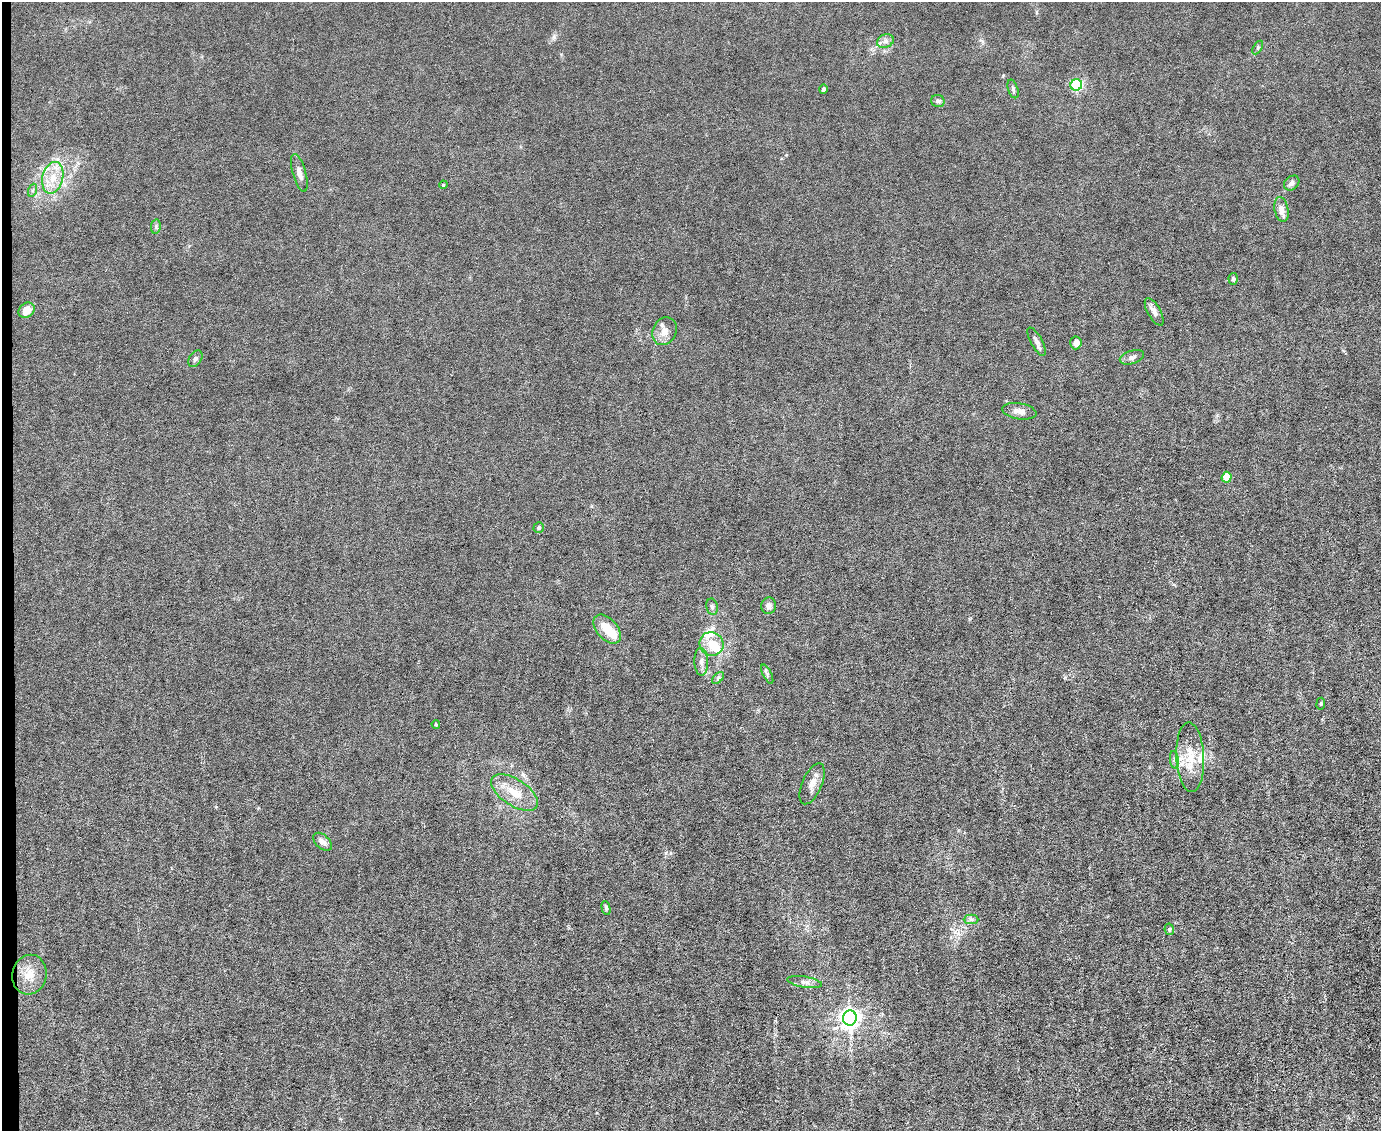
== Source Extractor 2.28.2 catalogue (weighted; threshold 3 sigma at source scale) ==
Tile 4 of 3 x 4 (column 1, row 2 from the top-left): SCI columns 231-1609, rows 2261-3389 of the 4491 x 4519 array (HDU 1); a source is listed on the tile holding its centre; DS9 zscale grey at full resolution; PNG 1383 x 1133 px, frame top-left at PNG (2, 2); each listed source drawn as its Kron ellipse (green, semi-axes under 4 px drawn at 4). Shown black and unused: <1% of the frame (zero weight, under 6 of 12 exposures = <1% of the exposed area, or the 3 px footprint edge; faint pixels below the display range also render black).
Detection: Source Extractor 2.28.2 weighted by HDU 2 'WHT'; one run over the whole footprint, this tile lists its part. Background 0.0159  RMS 0.0032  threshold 0.0131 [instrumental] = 3 sigma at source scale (4.09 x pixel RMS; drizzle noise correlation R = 1.36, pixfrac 0.8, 0.05/0.05 arcsec/px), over >= 5 px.
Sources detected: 51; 1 inside a brighter object's white glare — neither listed nor drawn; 6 inside a brighter listed object's ellipse — not listed separately; the other 44 listed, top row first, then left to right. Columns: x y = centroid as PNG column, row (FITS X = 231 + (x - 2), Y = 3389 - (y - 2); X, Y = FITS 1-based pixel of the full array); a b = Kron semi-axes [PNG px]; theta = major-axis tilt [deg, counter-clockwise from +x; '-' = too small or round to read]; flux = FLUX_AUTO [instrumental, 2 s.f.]
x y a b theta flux
885 41 9 6 22 1.2
1258 47 7 4 59 0.55
1076 85 6 5 - 33
823 89 5 4 - 0.52
1013 89 10 5 -72 0.66
938 101 7 6 - 0.91
299 173 19 6 -74 1.9
53 178 16 10 76 4.7
1292 183 8 6 42 1.1
443 185 4 3 - 0.26
33 190 6 4 71 0.47
1281 210 12 7 -78 2.1
156 226 7 5 80 0.59
1233 279 6 4 -86 0.55
26 310 8 7 - 2.9
1154 312 15 6 -60 1.6
664 331 14 11 65 2.7
1037 342 16 5 -62 1.2
1076 343 6 5 - 2.1
1132 357 12 6 17 1.2
195 359 9 6 57 0.78
1019 411 17 8 -10 2.1
1227 477 5 5 - 7.6
539 528 5 5 - 0.58
768 606 8 7 - 1.5
712 607 8 5 -79 0.78
607 629 17 10 -49 6.6
711 644 12 11 - 4.9
701 662 14 7 -88 1.5
767 674 10 4 -64 0.69
718 678 7 4 46 0.55
1321 704 6 3 82 0.3
436 724 4 3 - 0.34
1190 757 35 14 -87 8.1
1174 760 9 4 -82 0.79
812 784 22 10 67 2.7
514 792 27 13 -33 6.5
323 842 11 6 -43 1.6
606 908 7 4 -76 0.52
971 919 7 4 0 0.7
1169 929 6 4 -81 0.5
29 975 20 17 76 4.8
805 982 17 5 -9 1.4
850 1018 7 7 - 170